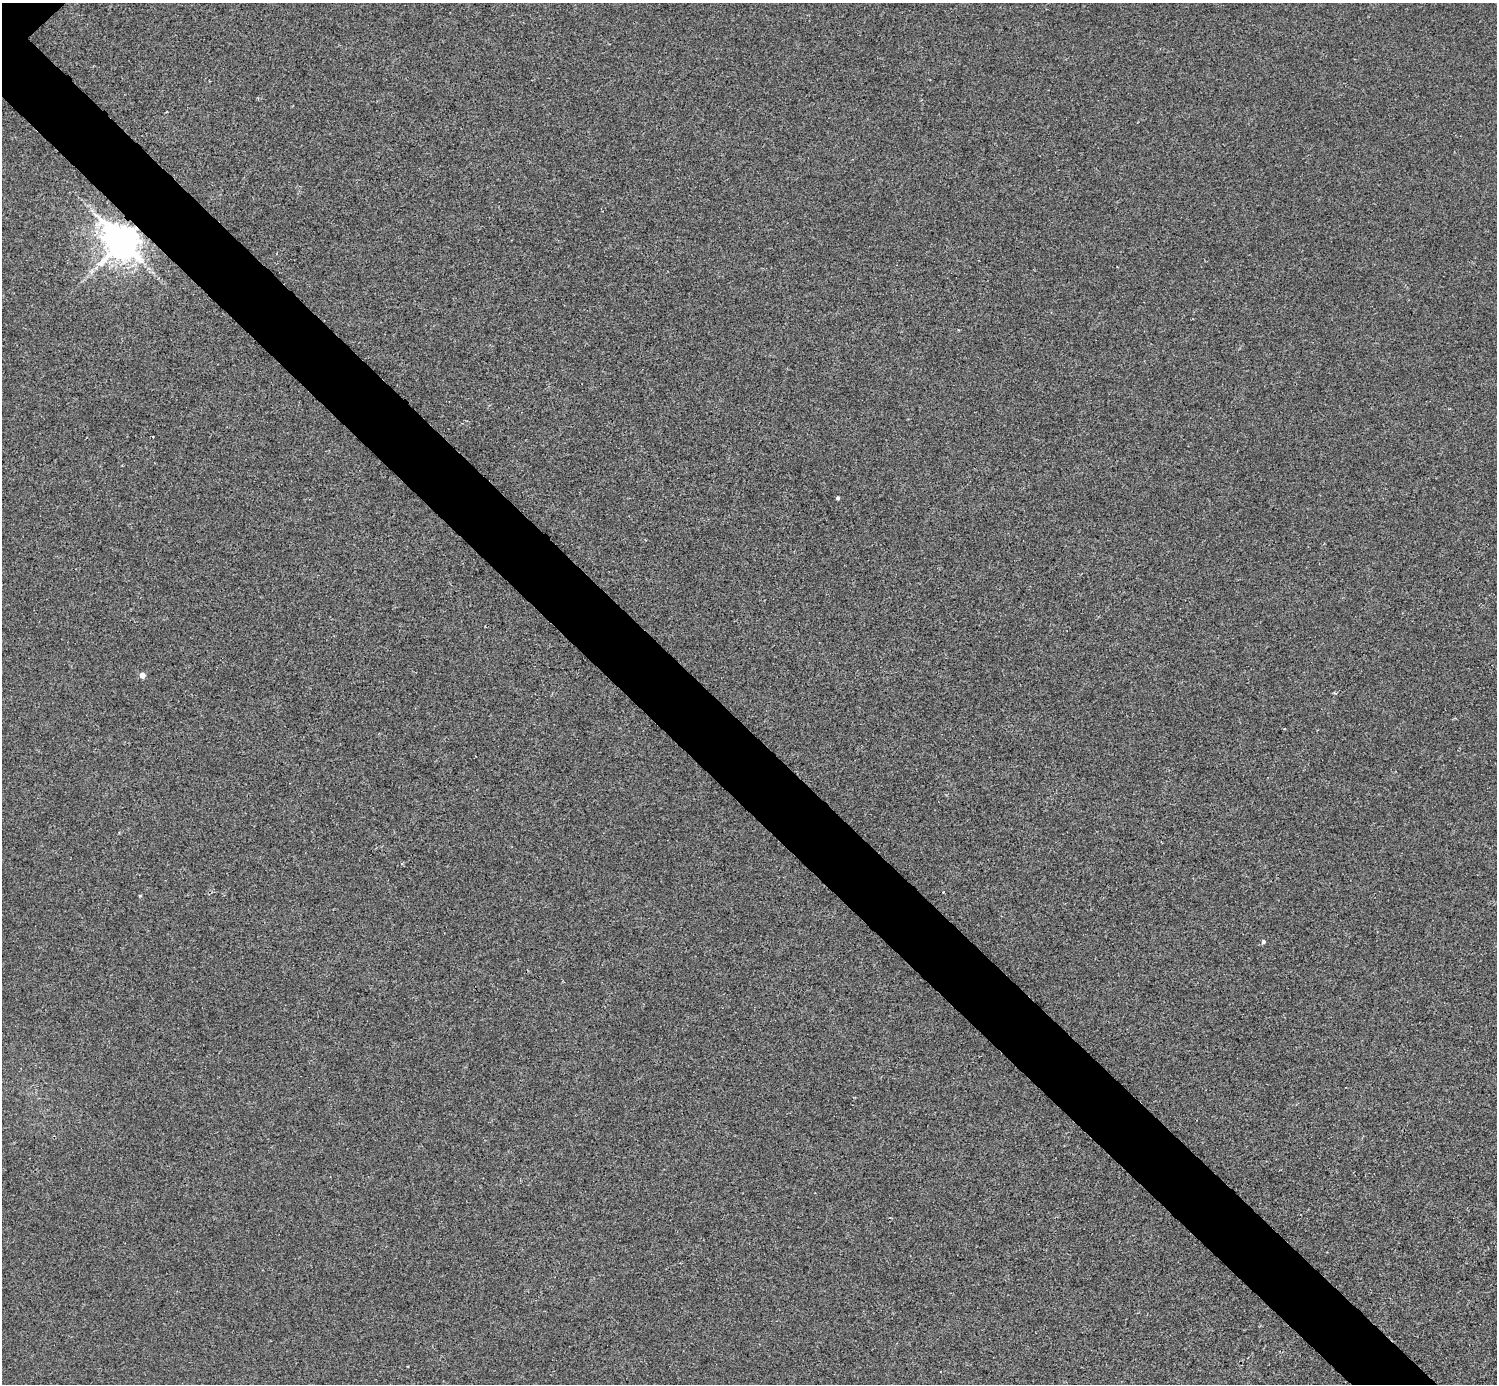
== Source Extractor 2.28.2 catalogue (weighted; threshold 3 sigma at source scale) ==
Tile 6 of 4 x 4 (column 2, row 2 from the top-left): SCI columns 1500-2994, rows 3063-4444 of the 5984 x 5984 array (HDU 1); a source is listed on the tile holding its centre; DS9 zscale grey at full resolution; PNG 1499 x 1386 px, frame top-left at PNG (2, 3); no overlay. Shown black and unused: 6% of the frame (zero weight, under 2 of 3 exposures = <1% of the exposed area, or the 3 px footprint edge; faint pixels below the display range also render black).
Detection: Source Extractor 2.28.2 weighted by HDU 2 'WHT'; one run over the whole footprint, this tile lists its part. Background -3.22e-04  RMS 0.0049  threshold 0.0223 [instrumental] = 3 sigma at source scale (4.5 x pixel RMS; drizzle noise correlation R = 1.50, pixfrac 1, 0.05/0.05 arcsec/px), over >= 5 px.
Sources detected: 5; all 5 listed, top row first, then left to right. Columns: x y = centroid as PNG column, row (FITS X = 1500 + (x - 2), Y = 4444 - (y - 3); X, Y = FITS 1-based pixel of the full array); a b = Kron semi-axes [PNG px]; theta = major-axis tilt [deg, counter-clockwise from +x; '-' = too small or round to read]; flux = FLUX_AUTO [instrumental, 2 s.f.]
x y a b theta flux
122 241 11 9 -38 1300
838 498 4 3 - 0.96
142 675 4 4 - 4
943 892 2 2 - 0.29
1263 941 4 4 - 1.4
Overlapping masked pixels (flux is a lower limit): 1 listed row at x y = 122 241